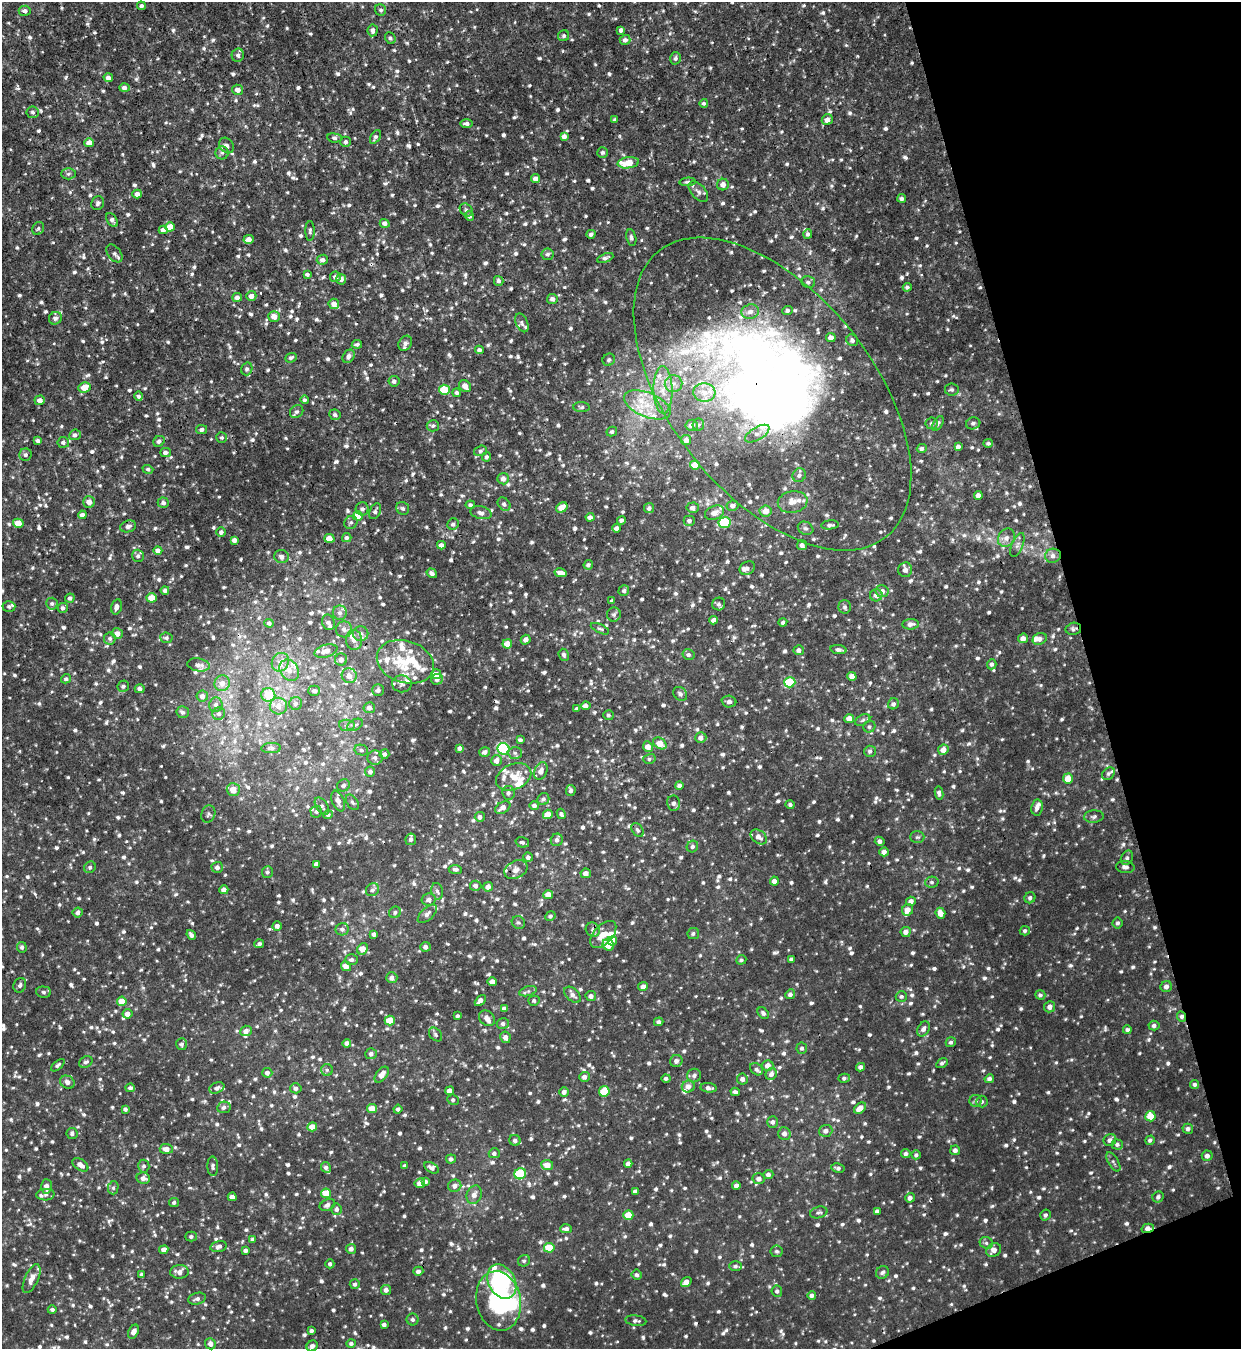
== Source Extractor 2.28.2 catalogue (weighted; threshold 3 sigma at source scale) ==
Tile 12 of 4 x 4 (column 4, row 3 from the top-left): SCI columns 3862-5100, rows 1348-2694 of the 5371 x 5391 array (HDU 1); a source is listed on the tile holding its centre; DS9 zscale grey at full resolution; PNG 1243 x 1351 px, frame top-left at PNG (2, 2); each listed source drawn as its Kron ellipse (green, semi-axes under 4 px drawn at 4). Shown black and unused: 14% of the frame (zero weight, under 3 of 4 exposures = <1% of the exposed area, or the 3 px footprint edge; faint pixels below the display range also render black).
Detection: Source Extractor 2.28.2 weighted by HDU 2 'WHT'; one run over the whole footprint, this tile lists its part. Background 0.00793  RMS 0.0038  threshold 0.0171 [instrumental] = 3 sigma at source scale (4.5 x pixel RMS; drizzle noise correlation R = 1.50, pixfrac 1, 0.05/0.05 arcsec/px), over >= 5 px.
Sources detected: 1609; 2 inside a brighter object's white glare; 5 cosmic-ray / hot-pixel residue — neither listed nor drawn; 58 inside a brighter listed object's ellipse — not listed separately; of the other 1544, all 500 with FLUX_AUTO >= 0.814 (the completeness limit of this list) listed and drawn (1044 fainter detections not listed), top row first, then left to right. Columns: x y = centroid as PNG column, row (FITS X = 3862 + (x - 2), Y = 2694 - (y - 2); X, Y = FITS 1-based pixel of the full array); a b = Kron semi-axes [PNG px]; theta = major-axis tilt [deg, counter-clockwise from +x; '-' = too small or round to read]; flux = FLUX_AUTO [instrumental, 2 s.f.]
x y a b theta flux
141 6 4 4 - 1
381 10 6 5 - 0.89
25 11 6 5 - 1.2
373 30 6 5 - 1.4
621 30 4 3 - 1.4
564 36 6 5 - 0.9
390 38 6 5 - 0.87
625 40 5 5 - 1.3
238 55 6 6 - 1.3
675 58 6 5 - 1
108 78 4 4 - 1.7
124 88 5 4 - 1.6
238 90 5 5 - 2.4
704 103 4 4 - 0.84
33 112 6 6 - 0.95
615 119 4 3 - 0.97
827 120 6 5 - 2.3
467 124 6 4 0 1.3
564 136 4 4 - 2.1
375 137 7 4 57 1
334 138 7 4 -7 0.84
346 142 5 5 - 1.1
89 143 5 4 - 3
226 145 8 6 -52 1.4
603 152 5 5 - 0.96
222 153 6 6 - 1
628 163 11 5 7 8.7
68 174 7 5 3 0.87
535 179 4 4 - 1.9
687 182 8 4 6 0.81
723 185 6 5 - 2.3
698 192 12 7 -47 1.7
137 194 4 4 - 1.9
902 198 4 4 - 0.99
98 203 7 6 - 1
466 210 7 5 -42 0.96
469 216 4 4 - 1
112 220 8 5 -56 1.3
385 223 5 4 - 1.6
170 227 5 4 - 5.8
38 228 7 5 60 0.82
163 230 4 4 - 1.6
310 231 10 4 89 0.85
591 234 4 4 - 1.2
808 234 5 4 - 0.87
631 237 8 5 -78 1
249 239 5 4 - 2.3
114 253 10 6 -51 1.2
548 254 6 6 - 1
605 258 8 4 21 1
322 260 6 5 - 1.5
307 274 4 3 - 0.89
335 277 5 5 - 1.6
341 279 5 5 - 1.4
499 281 5 4 - 1
808 282 7 5 -11 0.95
907 287 4 4 - 0.88
251 296 5 5 - 1.7
237 297 5 4 - 1.7
552 299 5 5 - 1.5
334 304 5 5 - 2.7
787 310 5 4 - 1.1
750 312 9 7 16 2.1
274 316 5 5 - 3.2
55 318 7 6 - 1.2
522 323 10 6 -65 1.3
831 338 5 4 - 2.4
852 340 6 5 - 1.2
405 343 8 6 59 1.2
357 344 5 3 - 0.95
479 350 4 4 - 1.3
348 356 7 5 53 1.5
291 358 6 4 24 0.99
609 360 6 6 - 0.93
247 369 6 5 - 1
394 381 5 5 - 1.1
673 384 9 8 - 2.5
465 386 6 5 - 2.7
85 387 6 5 - 4.7
952 389 7 6 - 0.96
444 390 5 5 - 11
663 390 24 9 -89 7.4
704 392 11 9 -3 3.8
457 393 4 4 - 0.89
772 394 183 101 -51 360
139 396 4 4 - 1.1
40 400 5 5 - 2.1
304 400 4 4 - 0.84
647 405 25 12 -22 10
581 407 8 5 -4 0.82
297 412 7 6 - 1.1
335 415 5 5 - 0.89
932 423 6 5 - 1.1
938 423 8 4 60 0.92
973 423 7 6 - 0.91
692 425 6 5 - 2.1
698 425 6 5 - 0.83
433 426 6 5 - 0.9
202 429 5 4 - 1.1
612 432 5 4 - 0.84
757 434 14 6 31 2.1
75 435 6 5 - 1.3
222 438 5 5 - 0.84
38 440 4 3 - 0.99
686 440 5 5 - 2.1
159 441 6 5 - 1.1
63 442 5 5 - 1
988 443 4 4 - 0.83
958 446 4 4 - 1.3
922 448 5 4 - 0.99
480 451 7 5 16 0.92
165 453 5 4 - 1.2
25 455 6 6 - 1.2
486 457 4 4 - 0.88
695 465 5 4 - 6.7
148 469 5 4 - 0.87
799 475 7 6 - 1.2
503 479 6 5 - 1.8
978 495 4 4 - 1.9
89 502 6 5 - 2.8
793 502 15 11 10 3.9
163 503 6 5 - 0.98
504 504 7 5 -46 1
470 505 5 4 - 0.85
733 506 6 5 - 1.5
562 507 6 4 34 4.2
403 508 7 6 - 1.1
649 508 5 5 - 1.1
693 508 6 5 - 1.6
362 509 6 6 - 1.3
375 511 8 5 65 1.1
766 511 6 5 - 4
481 513 11 6 -13 1.8
714 513 10 7 21 2.4
82 515 4 4 - 1.9
358 516 5 4 - 6.7
590 517 4 4 - 1.9
621 520 4 4 - 0.93
689 521 5 5 - 0.98
351 522 7 6 - 0.97
18 523 5 4 - 5.8
725 523 6 5 - 19
453 524 6 5 - 1.1
830 525 8 4 6 1.2
128 526 8 5 17 1.5
616 528 4 4 - 1.4
806 528 8 6 -28 1.1
221 532 5 5 - 1.1
329 538 5 4 - 4.3
347 538 5 4 - 0.89
1006 538 9 8 - 2
234 540 4 4 - 1.4
441 545 4 4 - 1.8
802 545 5 5 - 1.4
1017 545 13 5 66 1.3
158 551 4 4 - 1.8
138 556 6 6 - 1.1
1053 556 8 7 - 1.5
281 557 7 6 - 1.5
588 565 5 4 - 0.88
747 568 8 6 34 1.3
905 570 7 7 - 1.9
432 573 5 4 - 1.2
560 573 6 4 -12 2.3
165 590 4 4 - 1.2
624 591 5 5 - 0.9
882 591 6 6 - 1.9
876 595 6 6 - 1.9
70 598 4 4 - 1.1
152 598 5 4 - 5.9
612 601 4 3 - 0.82
52 604 6 6 - 0.89
719 604 6 6 - 1
9 606 6 5 - 0.83
116 607 8 5 75 1.5
845 607 7 6 - 1.1
63 608 5 5 - 1.2
340 613 7 7 - 1.4
614 614 7 7 - 1.1
714 620 4 4 - 1.7
328 622 8 6 -67 1.6
783 622 4 4 - 0.92
269 623 5 4 - 0.99
910 624 8 5 6 1.7
344 629 8 8 - 1.6
600 629 10 4 -25 0.87
1073 629 8 6 11 1
117 634 5 5 - 2.5
361 634 7 7 - 1.7
110 638 6 6 - 1
166 638 6 5 - 0.88
1023 638 5 4 - 2
1040 639 7 5 24 1.5
354 640 10 8 -87 2.3
526 640 5 4 - 1.9
507 644 5 4 - 4.7
799 650 5 5 - 1.2
839 650 8 4 -9 1.1
326 651 12 6 16 3
564 655 6 5 - 1
688 655 6 5 - 0.94
341 659 6 6 - 1.8
280 662 9 8 - 2.6
405 662 29 21 -18 14
992 664 5 5 - 1.1
199 665 11 6 -9 1.9
289 670 11 9 -55 3.1
436 674 5 5 - 4
349 676 7 7 - 2.5
852 676 4 4 - 2.6
66 679 5 4 - 0.84
437 679 6 5 - 1.5
790 682 6 5 - 16
222 683 8 7 - 2.2
402 684 10 8 -3 1.9
123 686 6 5 - 1.1
140 689 5 4 - 1.3
378 690 6 5 - 1.1
314 691 6 5 - 1.3
680 694 8 6 -45 1.3
268 695 7 7 - 8.1
202 696 6 5 - 1.7
729 702 7 6 - 1.5
296 703 6 6 - 1.1
893 704 6 5 - 1.1
216 705 7 6 - 1.2
278 706 8 8 - 2.7
585 706 5 4 - 1.6
369 708 6 5 - 1.6
577 709 4 3 - 0.94
183 712 6 6 - 1
219 714 6 6 - 1
608 715 5 5 - 0.82
849 719 5 4 - 3.8
863 720 8 5 27 0.86
347 725 8 5 -5 1.2
355 725 8 5 28 0.99
869 727 6 5 - 0.89
701 738 5 5 - 1.8
520 740 4 4 - 1
660 743 7 5 -33 5.5
648 747 6 5 - 3.1
271 748 10 5 2 0.93
460 748 4 3 - 1.3
503 749 6 5 - 40
361 750 7 5 -14 0.87
943 750 5 5 - 2.9
870 751 6 5 - 0.91
485 752 5 4 - 1.4
515 753 7 6 - 0.94
384 754 5 5 - 0.99
375 758 7 7 - 1.5
649 759 6 5 - 0.85
496 761 5 5 - 2.3
541 771 9 6 68 2.4
370 772 5 5 - 1.2
1108 774 7 5 47 0.92
514 777 18 12 24 5.9
1068 779 5 5 - 4.5
343 785 7 5 31 1.1
679 785 4 4 - 1.4
233 789 6 6 - 4.1
571 790 6 5 - 0.93
508 793 7 6 - 1.1
939 793 6 4 -79 1.1
543 799 6 5 - 1.2
338 801 11 6 -67 2.1
352 802 9 5 -55 0.96
674 803 7 6 - 1.3
790 805 4 4 - 0.87
322 806 9 6 -56 1.2
534 806 5 4 - 1.3
503 808 8 5 31 2.2
1037 808 8 5 80 1.6
316 812 6 6 - 1
208 814 9 7 72 1.1
548 814 5 4 - 3.5
561 814 5 4 - 1.2
328 815 5 4 - 1
480 817 5 5 - 1.3
1094 817 10 6 4 1
638 830 7 5 -56 0.96
759 837 9 6 -37 2.1
917 837 7 5 1 0.82
411 839 6 5 - 0.95
557 840 6 6 - 1.2
880 841 5 4 - 1.3
522 842 7 5 -17 0.96
692 846 6 5 - 0.98
884 852 5 4 - 2
528 857 5 4 - 1.2
1127 858 7 6 - 0.96
316 864 4 4 - 1.5
90 867 6 5 - 0.82
217 867 6 5 - 1.2
1125 867 9 6 -6 1.4
455 869 6 4 -8 1.1
516 870 12 8 26 2.2
267 872 6 5 - 0.83
586 873 5 4 - 2.3
774 881 4 4 - 1.7
932 882 7 5 12 0.82
476 886 5 5 - 1.2
488 887 5 4 - 2.3
224 890 4 4 - 1.7
373 890 7 6 - 1.2
437 891 8 5 -77 1.1
548 895 5 4 - 3.6
1030 898 6 5 - 0.95
429 900 7 6 - 1.5
911 901 5 4 - 1.7
908 910 6 5 - 3
78 912 5 5 - 1.2
395 912 6 5 - 0.98
940 913 5 5 - 3
427 914 12 6 44 1.6
550 916 5 4 - 0.91
518 922 7 6 - 0.87
1118 923 5 5 - 0.85
277 926 4 4 - 1.4
342 929 6 6 - 1.2
593 930 7 6 - 1.3
1025 931 5 4 - 0.84
906 932 5 5 - 2.2
374 934 4 4 - 1.4
603 934 16 9 47 5.9
693 934 6 5 - 0.85
191 935 5 3 - 1.1
612 941 5 4 - 1.5
259 944 5 3 - 0.96
608 945 6 5 - 8.6
22 947 5 5 - 0.9
425 947 5 4 - 1.4
362 949 6 5 - 4.3
791 959 4 3 - 0.95
351 960 6 5 - 1.2
741 960 5 4 - 0.81
346 966 5 4 - 2.3
392 978 5 5 - 1.4
492 982 4 4 - 2.8
20 985 7 6 - 1.2
643 987 5 4 - 1.4
1166 987 6 5 - 1.6
528 991 9 4 15 1
44 992 7 5 -4 0.82
790 994 5 4 - 1.1
573 995 10 6 -43 1.7
1040 995 5 4 - 0.86
591 996 5 5 - 1.4
901 996 5 5 - 0.89
480 1000 6 4 46 2
122 1001 5 4 - 5.4
534 1001 5 5 - 0.87
1050 1007 5 5 - 1.9
504 1009 4 4 - 1.6
763 1013 6 4 -51 0.91
127 1014 5 4 - 2.1
458 1016 4 3 - 0.9
1181 1016 6 4 -67 0.89
487 1018 9 7 -42 1.7
390 1021 5 5 - 8.5
659 1022 5 4 - 0.89
503 1024 6 5 - 1.1
1154 1026 5 5 - 1.1
923 1029 8 5 59 1.5
1127 1030 4 4 - 0.99
246 1031 6 5 - 1.9
436 1034 8 5 -48 0.89
505 1037 6 5 - 1.8
951 1042 5 4 - 0.87
347 1043 4 4 - 1.5
182 1044 6 5 - 1.1
802 1048 5 5 - 0.96
371 1054 5 5 - 1.4
676 1061 6 6 - 1.5
86 1062 7 5 30 0.97
942 1063 6 4 34 0.85
58 1065 8 4 41 0.88
768 1065 5 5 - 2.5
860 1067 4 4 - 1.5
756 1069 7 5 -39 1.1
327 1070 6 6 - 0.89
267 1073 5 5 - 1.4
771 1074 6 5 - 1.7
382 1075 9 5 52 2.8
694 1076 7 6 - 1.1
584 1077 5 5 - 1.7
666 1078 4 4 - 0.87
844 1078 6 4 14 0.86
742 1079 5 5 - 1.5
989 1079 5 4 - 1.3
67 1082 7 6 - 1.8
1195 1084 4 4 - 0.94
688 1086 6 6 - 2
130 1088 5 4 - 1.3
217 1088 8 5 23 1.2
296 1088 5 5 - 1.4
709 1088 8 4 -7 1.3
450 1091 4 4 - 3
604 1091 5 5 - 9.4
564 1092 5 4 - 1.4
735 1092 4 4 - 0.91
453 1100 6 5 - 0.82
976 1101 6 6 - 0.88
982 1102 6 6 - 0.83
224 1107 7 5 11 1.3
372 1108 5 4 - 6
860 1108 7 5 39 3.8
125 1109 4 3 - 1.1
398 1109 4 4 - 0.87
1150 1116 5 5 - 5.8
773 1122 6 5 - 1.2
312 1127 5 4 - 4.3
1188 1129 5 5 - 1.2
826 1131 7 6 - 1.6
784 1133 6 6 - 1.7
72 1134 5 5 - 0.96
515 1140 5 5 - 1.2
1110 1140 6 6 - 1.4
1150 1140 5 4 - 0.93
1117 1145 5 5 - 0.91
166 1149 6 5 - 3
955 1150 5 4 - 1.5
494 1153 5 5 - 1.2
906 1154 5 4 - 1.2
916 1155 5 4 - 0.84
1207 1156 5 5 - 1.5
451 1159 5 4 - 1.1
1113 1162 11 5 -58 0.92
628 1164 4 4 - 1.6
80 1165 9 5 -35 2.6
547 1165 6 5 - 3.7
144 1166 6 6 - 0.86
213 1166 9 5 -87 0.97
405 1166 4 3 - 1
326 1167 5 5 - 1.1
432 1168 8 5 -29 1.4
838 1168 7 4 -10 1.1
520 1174 6 5 - 19
768 1175 5 4 - 1.4
143 1178 7 5 -11 1.9
759 1179 6 5 - 1.8
425 1181 4 3 - 1
420 1183 5 4 - 2.5
736 1185 4 4 - 1.5
46 1186 7 5 -86 2.1
455 1186 7 6 - 1.6
113 1188 6 5 - 0.9
635 1191 4 3 - 1.2
326 1193 5 4 - 6.9
45 1195 9 5 5 0.99
474 1195 9 7 68 2.1
232 1197 4 4 - 2.3
1158 1197 6 5 - 1
910 1198 5 4 - 1.4
174 1202 5 4 - 0.92
327 1205 8 5 25 1.4
337 1209 6 5 - 1.2
877 1211 4 4 - 1.1
819 1212 9 5 14 0.95
628 1215 5 5 - 6.2
1045 1215 5 5 - 0.92
1148 1228 6 4 15 2.4
566 1229 6 4 2 1.5
191 1237 5 5 - 0.85
252 1239 4 4 - 0.82
986 1243 7 5 -23 0.99
218 1246 8 5 15 1.5
549 1248 5 5 - 11
351 1249 5 5 - 1.5
164 1250 4 4 - 2.2
246 1250 4 4 - 1.2
994 1250 8 6 33 2.2
777 1251 6 6 - 0.83
524 1261 6 5 - 0.84
330 1264 4 4 - 0.85
735 1266 6 4 1 0.95
418 1271 5 4 - 1.4
179 1272 9 6 3 2.6
882 1272 7 6 - 1
142 1274 3 3 - 0.91
637 1275 5 5 - 0.96
32 1279 15 6 65 2.8
502 1282 18 13 -61 47
686 1282 5 4 - 2.7
355 1284 5 5 - 0.96
386 1290 5 5 - 1.5
777 1291 6 5 - 0.87
812 1295 4 4 - 1.1
197 1299 9 5 16 1.4
498 1301 30 22 -79 31
52 1310 4 4 - 0.88
413 1319 6 6 - 1
636 1321 11 5 -7 1.1
384 1324 4 3 - 1.2
311 1331 4 4 - 0.86
134 1332 7 5 63 1.8
351 1343 5 4 - 0.87
210 1344 5 5 - 1.6
312 1346 6 5 - 1.4
Overlapping masked pixels (flux is a lower limit): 4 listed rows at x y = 772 394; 1073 629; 1181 1016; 1148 1228